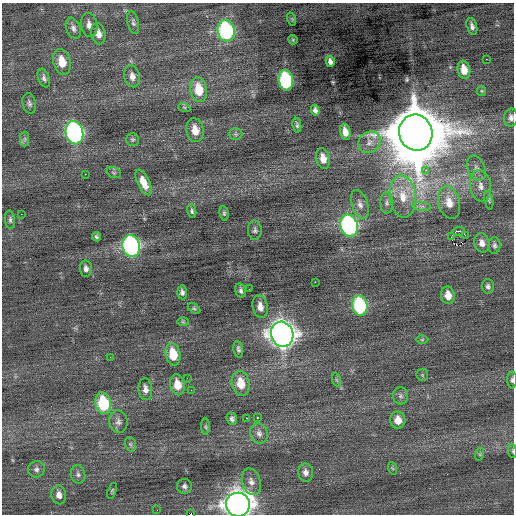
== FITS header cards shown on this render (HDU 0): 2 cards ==
NAXIS1  =                  512 / Axis length
NAXIS2  =                  512 / Axis length

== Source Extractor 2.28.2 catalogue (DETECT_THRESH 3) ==
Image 512 x 512 px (HDU 0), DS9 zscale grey, 1 PNG px = 1 image px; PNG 516 x 516 px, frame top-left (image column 1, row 512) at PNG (2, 3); each listed source drawn as its Kron ellipse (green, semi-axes under 4 px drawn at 4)
Background 0.0106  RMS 0.85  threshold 2.55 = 3 sigma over >= 5 px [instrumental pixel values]
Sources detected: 103; all 103 listed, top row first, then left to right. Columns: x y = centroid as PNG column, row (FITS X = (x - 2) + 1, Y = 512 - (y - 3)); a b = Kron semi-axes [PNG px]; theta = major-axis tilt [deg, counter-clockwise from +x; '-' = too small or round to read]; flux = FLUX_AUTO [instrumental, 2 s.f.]
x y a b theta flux
292 19 7 4 -72 69
133 23 12 5 -77 150
89 25 12 8 -79 360
472 26 9 5 -74 210
73 28 11 7 -67 240
226 31 11 8 -80 7800
98 34 11 7 -78 420
293 40 5 4 - 63
486 59 2 2 - 160
330 61 5 4 - 360
62 62 13 8 -75 1000
464 70 9 6 -77 680
132 76 11 8 -77 360
44 78 10 5 -70 190
286 80 10 7 -79 6200
199 90 12 8 -80 1500
482 91 5 4 - 63
29 103 10 6 -77 170
184 107 6 4 -19 74
315 110 5 4 - 160
511 118 9 7 87 220
297 125 7 4 -80 100
195 130 12 8 -81 690
345 132 8 5 -79 450
74 133 12 8 -77 16000
416 133 18 16 -73 500000
236 134 7 6 - 120
25 139 7 4 89 130
132 139 6 6 - 110
369 142 12 10 38 460
323 158 10 7 -76 570
476 168 13 8 -66 380
426 170 2 2 - 230
114 173 7 5 -18 98
85 174 2 2 - 380
144 182 14 6 -65 720
481 186 16 10 -81 600
403 196 21 13 -84 1300
489 200 9 4 -79 110
387 203 11 6 -89 200
449 203 16 10 -74 790
360 204 15 8 -71 350
422 206 9 4 -8 180
192 211 7 4 -78 120
224 213 7 5 -82 98
21 214 2 2 - 77
10 220 9 5 -85 140
349 226 11 8 -74 13000
255 230 9 7 -88 170
459 231 6 3 8 500
465 235 2 2 - 680
451 236 2 2 - 21
96 237 5 4 - 100
482 243 9 7 -77 360
495 245 8 6 -89 150
131 246 11 9 -77 14000
86 268 8 6 -85 210
315 282 2 2 - 670
488 286 7 6 - 150
249 289 2 2 - 74
241 291 7 5 -75 160
182 292 7 5 -86 180
448 295 9 6 -80 600
260 306 11 7 -79 420
360 306 10 7 -77 6200
194 308 7 4 -30 83
183 322 6 4 0 67
282 334 13 11 -68 61000
422 340 6 4 1 85
238 349 8 4 -80 130
173 354 11 7 -79 1500
110 357 2 2 - 58
422 375 6 5 - 80
187 378 3 2 - 59
337 380 7 4 -71 95
512 380 8 5 -89 130
241 383 12 9 -80 1000
177 385 10 7 -78 810
145 389 11 6 -84 320
191 390 2 2 - 27
400 396 8 7 - 200
103 403 11 8 -78 3200
247 418 3 2 - 120
257 418 3 2 - 170
232 419 6 5 - 160
398 420 8 7 - 600
118 422 11 9 -82 280
206 427 8 4 -89 88
259 434 10 8 -69 300
130 444 7 5 -71 120
512 451 7 3 -82 71
480 454 6 4 73 84
392 468 6 4 -71 76
36 469 8 8 - 210
306 472 9 7 -83 270
78 474 9 7 -77 190
251 482 13 9 -74 400
184 486 7 7 - 170
112 491 8 4 73 75
59 495 9 7 -81 330
238 505 12 12 - 68000
157 510 2 2 - 30
191 514 3 2 - 2900
At the frame edge (FLAGS 8, measured only in part): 5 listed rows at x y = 511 118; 512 380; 512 451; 238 505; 191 514